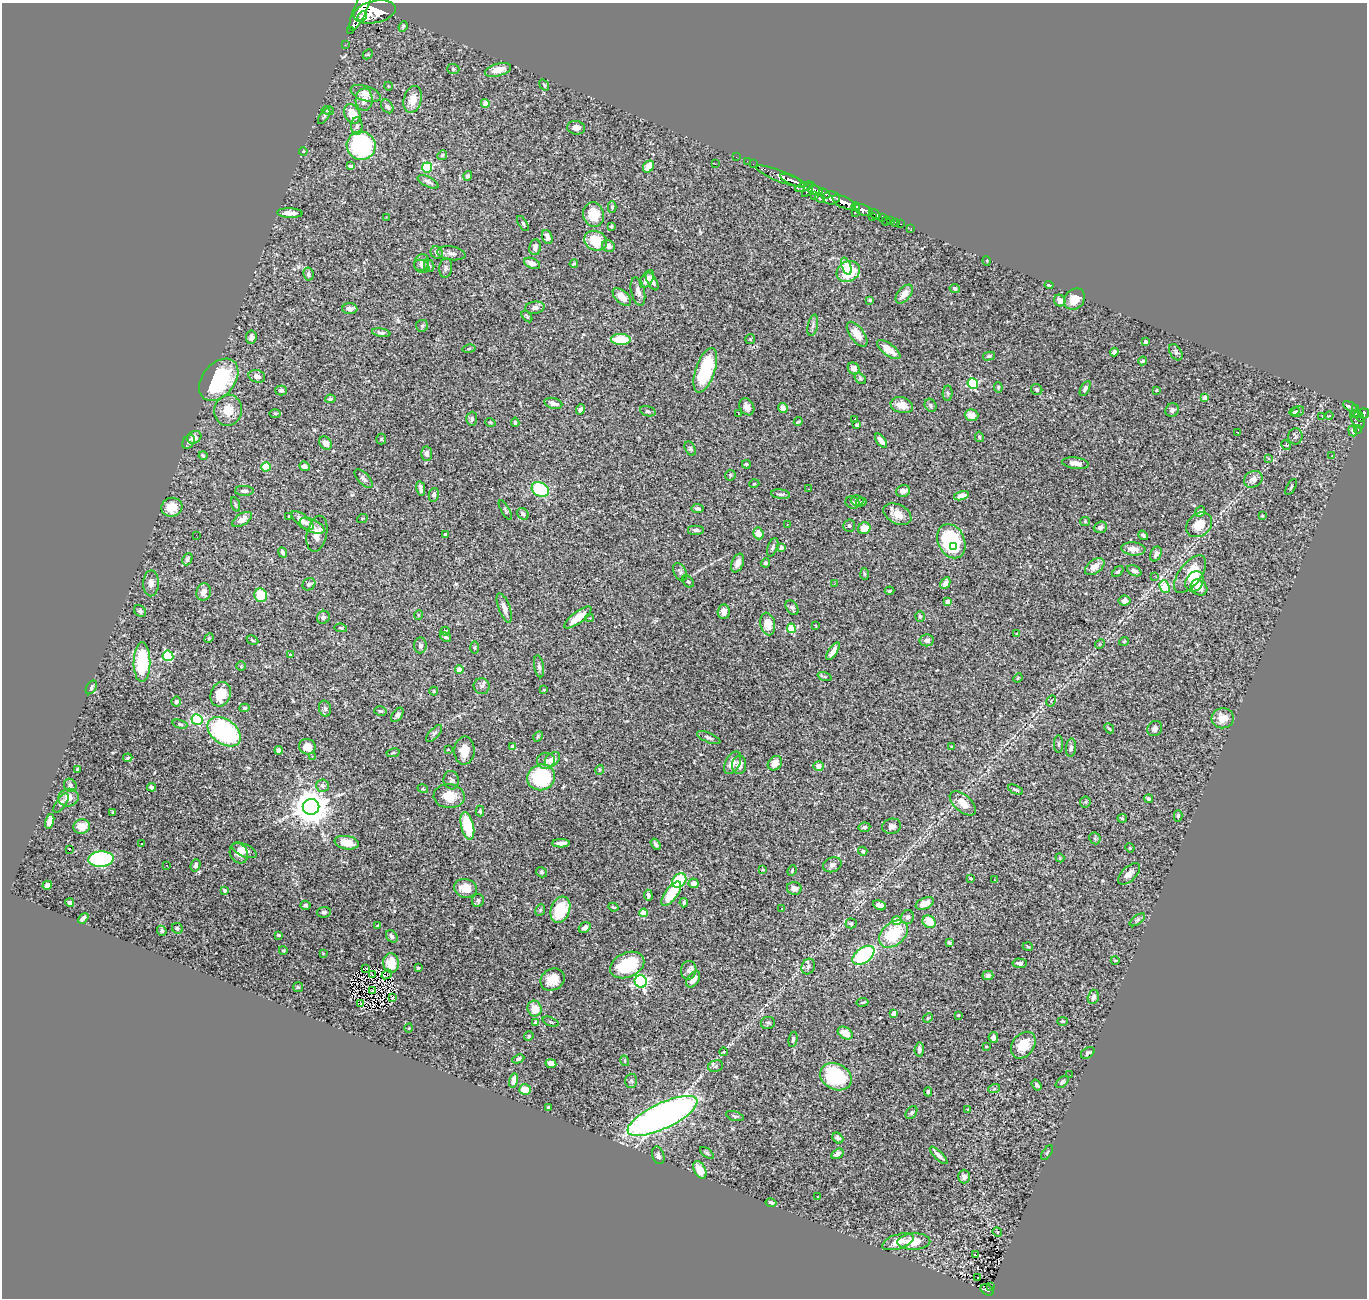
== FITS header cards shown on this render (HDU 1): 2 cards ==
NAXIS1  =                 1365
NAXIS2  =                 1296

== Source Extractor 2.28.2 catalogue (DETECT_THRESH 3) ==
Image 1365 x 1296 px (HDU 1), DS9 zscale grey, 1 PNG px = 1 image px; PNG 1369 x 1300 px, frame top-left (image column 1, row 1296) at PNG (2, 3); each listed source drawn as its Kron ellipse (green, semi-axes under 4 px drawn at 4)
Background 2.26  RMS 0.035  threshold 0.106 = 3 sigma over >= 5 px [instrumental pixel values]
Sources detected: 465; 3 with non-positive FLUX_AUTO (blend fragments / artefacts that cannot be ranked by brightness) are neither listed nor drawn; the other 462 listed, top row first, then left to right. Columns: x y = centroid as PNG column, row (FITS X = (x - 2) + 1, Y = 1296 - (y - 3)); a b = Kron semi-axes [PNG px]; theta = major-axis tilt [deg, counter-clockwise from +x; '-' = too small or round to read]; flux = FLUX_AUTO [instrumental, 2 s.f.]
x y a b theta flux
360 10 23 6 66 8200
375 12 21 11 12 12000
362 16 5 3 - 1200
403 26 5 3 - 3.3
350 30 2 2 - 19
345 45 2 2 - 17
368 54 5 4 - 3.1
453 69 6 5 - 3.9
498 70 13 6 16 25
544 85 6 3 -54 2.6
388 86 4 3 - 1.6
366 93 15 7 -19 22
413 99 13 9 75 29
364 100 11 8 88 21
485 103 4 4 - 18
387 106 7 5 -51 8
328 110 6 3 -8 2.7
352 114 10 7 -63 36
324 116 9 3 56 3.7
357 126 9 5 89 7
576 128 9 6 -8 12
361 146 14 14 - 290
303 151 4 3 - 1.8
442 155 5 4 - 3.1
736 157 2 2 - 22
747 161 2 2 - 16
715 164 3 2 - 2.5
753 164 2 2 - 24
351 166 4 3 - 4.5
427 167 5 5 - 140
648 167 6 5 - 29
468 176 5 4 - 5.2
781 176 26 5 -21 3300
793 181 14 4 -24 2500
428 182 11 5 -26 7.6
805 187 10 4 17 970
807 190 8 3 58 1000
815 190 8 4 -7 1100
825 193 6 3 -35 720
814 196 2 2 - 28
820 198 5 3 - 330
831 198 8 6 -3 1900
844 202 12 5 -26 5000
856 206 4 3 - 860
612 207 5 4 - 4
863 210 10 5 -20 2400
290 213 13 5 -2 14
855 213 2 2 - 27
875 214 6 4 -37 490
593 215 12 10 -76 54
386 217 2 2 - 42
872 217 2 2 - 71
882 217 4 3 - 250
886 221 4 2 - 16
891 221 4 3 - 99
895 222 3 2 - 26
523 224 8 4 -58 3.9
901 224 3 2 - 36
611 226 4 3 - 3.1
911 228 2 2 - 11
547 237 7 5 -68 12
596 241 11 9 -23 64
608 246 6 5 - 11
535 247 8 5 80 8.9
437 252 6 5 - 6.4
451 253 14 6 -8 11
987 261 5 3 - 1.8
422 262 9 7 68 11
532 263 8 5 -20 17
574 264 4 3 - 2.4
422 266 8 6 -27 7.8
429 266 6 5 - 4.3
846 266 9 4 -70 17
446 268 9 6 84 6.6
848 271 12 10 29 95
308 274 6 5 - 8.6
647 279 10 5 58 20
652 281 10 4 -60 8.7
1049 285 4 3 - 3
955 288 5 4 - 4.8
638 291 14 6 -76 13
904 294 11 6 50 23
622 297 11 6 -43 27
1074 299 11 9 46 28
870 300 3 3 - 3.6
1060 300 6 5 - 16
535 308 9 6 5 9.9
350 309 7 5 -2 12
527 316 7 3 -52 3
813 325 11 5 78 7.4
422 326 6 6 - 4.1
381 333 9 4 -10 6.6
857 334 14 7 -54 27
251 337 7 5 81 12
621 339 10 5 -3 68
750 339 5 5 - 2.8
1146 342 3 3 - 6.5
469 349 6 3 10 3
889 350 14 6 -36 27
1114 352 4 4 - 6.1
1176 352 9 5 -58 6
989 356 6 4 14 4.6
1143 361 4 3 - 3.3
854 368 6 5 - 12
705 370 23 9 71 140
257 376 8 6 -16 13
860 379 6 4 -37 3.5
219 380 24 16 50 200
973 383 5 5 - 210
998 387 5 4 - 3.6
1085 388 8 4 62 6.7
1037 389 6 5 - 4.5
281 390 6 5 - 5.3
1157 390 3 2 - 2.3
948 393 8 5 88 4.4
1205 398 4 4 - 15
330 399 5 4 - 4.4
553 403 9 5 -14 11
902 405 11 7 -15 23
931 405 7 5 -59 4.4
747 407 9 7 -59 15
1350 407 8 4 -29 430
783 408 5 4 - 15
580 409 5 4 - 6.2
1355 409 4 3 - 300
228 410 15 13 78 40
1172 410 7 6 - 6.3
648 411 8 5 -17 4.7
1298 411 7 5 30 4.1
1294 412 5 4 - 3.6
275 413 6 4 -1 3.1
1355 413 4 2 - 93
1363 413 5 5 - 770
738 414 3 2 - 8.2
972 415 7 6 - 20
1322 416 3 2 - 22
1329 416 4 3 - 4.3
1359 416 6 3 -58 430
472 419 7 5 87 6.1
855 419 3 2 - 2.7
1357 419 10 6 -61 890
798 421 4 2 - 2.8
490 422 5 3 - 1.9
515 422 5 3 - 4.2
857 425 3 3 - 4.6
1358 429 4 3 - 61
1353 431 5 4 - 5
1238 433 3 2 - 3.3
1295 436 8 7 - 6.1
194 437 7 6 - 14
979 437 5 3 - 3.9
381 439 5 5 - 3.2
881 441 8 4 -53 14
189 442 8 5 56 5.8
325 443 7 5 -54 14
1286 445 5 4 - 2.6
690 448 7 5 -60 4
427 454 7 5 86 9.7
203 456 4 3 - 3.5
1332 456 3 2 - 3.7
1268 458 4 3 - 4.9
1075 463 13 5 -7 13
746 464 4 4 - 3.8
305 466 5 4 - 9.4
266 467 4 4 - 86
730 475 5 5 - 4.1
364 479 12 5 -47 7.9
1253 479 10 8 32 17
754 484 5 3 - 1.9
1291 487 9 3 60 2.9
421 489 7 4 -80 7.6
540 489 9 7 -29 140
809 489 2 2 - 1.6
244 491 9 5 -2 6.6
903 491 7 5 17 11
781 494 9 4 -7 5.9
434 495 7 5 78 6.3
961 496 8 4 14 14
857 500 6 5 - 6
861 502 5 4 - 3.3
852 503 7 6 - 5.4
235 504 8 3 -71 3.5
172 507 10 9 - 34
698 509 6 4 -7 5.6
505 510 11 3 -60 3.6
1200 512 6 4 49 7.1
523 514 6 5 - 7.3
897 514 15 9 -26 28
1262 515 3 3 - 3.1
289 516 3 2 - 2.5
242 519 11 5 32 17
362 519 5 3 - 2
302 520 13 5 -39 21
1085 521 5 4 - 2.4
787 524 3 2 - 3.2
1199 525 14 11 41 36
312 526 13 6 -25 13
849 526 6 6 - 5.2
1100 527 7 5 21 9.4
864 528 6 5 - 32
696 530 8 5 0 6.6
758 533 6 5 - 23
317 534 18 10 77 26
446 534 3 3 - 3.2
196 535 2 2 - 1.8
1143 535 5 3 - 3.9
951 541 18 13 -65 200
773 547 9 5 70 5.8
781 547 4 3 - 11
953 547 4 3 - 17
1133 549 12 6 -5 17
283 553 5 4 - 8.5
1156 554 8 5 65 7.8
187 559 6 4 65 6.4
738 563 10 6 66 13
765 563 5 4 - 4.5
1095 567 11 6 36 19
1134 571 8 5 -28 6.6
680 572 10 6 -63 6.1
1118 572 7 4 43 4
864 574 6 4 -88 2.7
1190 574 22 11 52 65
1154 576 3 2 - 3.2
688 582 7 5 -48 4.4
1194 582 11 8 61 41
151 583 13 8 89 15
945 583 6 4 63 15
309 584 7 5 39 8
834 584 3 2 - 3.4
1165 587 6 5 - 120
1199 588 9 7 -37 18
890 591 5 3 - 2.7
204 592 9 7 74 15
261 595 7 6 - 60
948 601 4 3 - 14
1124 601 6 5 - 7.1
504 608 15 5 -70 15
792 608 8 5 -54 6
140 611 7 5 -43 5.2
724 612 7 6 - 15
418 615 5 3 - 2.1
323 617 7 6 - 8.2
578 617 16 6 37 36
920 617 5 4 - 4.5
590 618 4 4 - 2.5
768 624 11 7 -77 33
816 626 3 2 - 1.5
341 628 6 4 -10 4
791 628 5 4 - 110
445 631 4 4 - 2.6
1017 634 4 3 - 2.3
445 637 6 4 -33 4.9
209 638 5 4 - 2.4
252 640 6 3 -28 3
927 640 7 6 - 9.5
1124 641 5 3 - 1.9
1100 644 5 4 - 2.9
420 645 8 6 85 7.3
474 648 6 3 -89 2.5
833 651 10 4 55 15
290 655 3 3 - 3.7
168 656 5 5 - 190
142 662 20 8 89 150
241 666 5 4 - 2.7
539 666 11 5 -81 6.8
459 669 4 4 - 21
825 677 7 3 -19 3.2
1018 678 5 4 - 2.3
482 686 8 8 - 7.9
91 687 7 5 59 5.6
544 690 4 2 - 1.6
434 691 4 4 - 2.9
221 694 13 10 69 42
1051 701 6 4 61 3.1
176 702 5 4 - 4.6
245 708 5 4 - 3.5
325 709 8 6 -74 6
380 711 6 4 -13 3.5
397 715 8 4 55 5.2
1223 718 11 10 - 32
197 719 5 5 - 280
180 724 7 4 -18 3.8
1109 728 5 2 - 2.8
1155 729 8 7 - 8.1
224 732 18 12 -36 300
434 733 10 5 48 5.1
538 736 5 4 - 2.8
709 738 12 4 -22 6.6
1058 744 9 3 90 3.7
952 746 3 3 - 2.7
307 747 8 7 - 22
513 747 4 4 - 20
1071 748 9 5 84 6.4
448 749 4 2 - 1.8
279 750 4 4 - 11
464 751 14 10 88 30
393 753 7 3 11 3.1
312 756 3 3 - 2.7
128 758 5 3 - 2.8
552 759 8 6 40 16
546 761 9 8 - 8.7
733 763 12 7 60 18
775 763 8 6 47 24
739 765 9 7 89 17
818 766 5 5 - 11
77 769 3 2 - 2.3
599 770 5 3 - 2.2
541 777 14 13 - 210
451 780 9 7 -82 7.9
70 785 7 6 - 6.4
323 786 6 6 - 7.9
152 787 4 3 - 5.6
423 789 5 3 - 2
1016 790 8 3 -25 4
449 796 15 12 -3 36
68 798 10 8 16 22
1149 799 4 3 - 5.4
1085 802 6 5 - 3.4
61 803 11 5 54 7.2
963 803 16 8 -41 28
311 807 8 8 - 5700
480 811 5 4 - 3.3
113 812 4 3 - 2.4
1178 816 6 4 -89 3.9
1122 818 5 4 - 2.8
50 821 8 4 76 13
82 826 8 7 - 34
467 826 14 6 -76 85
892 826 9 7 12 9.9
864 827 6 5 - 5.6
1095 838 6 5 - 4.3
347 843 12 6 -10 34
561 843 9 3 2 9.7
142 844 3 2 - 5.2
656 844 6 4 -57 4.8
1130 848 5 4 - 2.3
69 850 3 3 - 31
244 850 13 6 -24 17
863 851 5 4 - 3.9
239 853 10 8 -61 18
1060 858 4 3 - 2
101 859 12 7 4 340
167 865 3 2 - 4.5
195 865 6 4 70 6.6
832 865 9 7 21 9.7
763 870 3 2 - 1.9
792 870 5 3 - 2.6
541 872 6 4 -32 3.2
1129 874 14 7 44 14
971 878 3 3 - 4
679 880 8 6 45 120
995 880 3 2 - 3.5
694 883 5 5 - 14
47 885 5 4 - 9.5
465 888 11 9 -13 35
794 888 7 6 - 12
225 890 4 3 - 8.3
671 894 14 6 54 75
648 895 5 4 - 5.1
478 901 6 6 - 5.8
70 903 4 3 - 7
684 903 5 3 - 4.4
925 903 9 5 23 27
305 905 5 4 - 3.7
879 905 7 4 -27 10
613 907 5 3 - 2.6
782 909 3 3 - 6.2
540 910 6 4 64 4.1
560 910 13 9 70 75
324 912 7 5 8 5.3
644 913 4 4 - 67
907 917 7 6 - 7.3
83 918 6 3 41 8.1
1137 920 9 4 35 5
897 921 5 4 - 45
929 922 7 6 - 44
851 923 5 5 - 5.3
378 926 4 3 - 3
177 928 6 5 - 3.6
585 928 6 5 - 8.3
162 931 5 4 - 3.9
893 934 16 11 41 110
278 935 4 3 - 3.1
392 936 7 5 -50 7.7
949 943 4 3 - 3.2
1028 947 5 3 - 2.4
283 950 4 3 - 1.9
323 953 4 2 - 1.8
863 955 12 7 37 210
1115 960 4 3 - 1.8
391 963 9 8 - 28
1020 963 7 4 -5 8.9
627 965 18 12 24 120
808 966 8 6 64 7
365 968 4 2 - 1.1
418 968 3 3 - 3.8
689 970 9 7 79 9.4
387 974 6 3 37 0.59
372 975 3 2 - 3
988 976 5 4 - 5.9
693 979 9 5 54 21
552 980 12 10 30 31
641 981 6 6 - 470
298 987 5 5 - 3.4
372 991 3 2 - 3.3
1093 997 7 5 74 9.5
393 998 4 3 - 3.9
863 1002 6 2 9 2.4
361 1003 4 2 - 1.1
535 1009 8 7 - 33
894 1013 4 4 - 17
958 1015 3 3 - 2.3
928 1018 5 4 - 2.9
1063 1021 5 3 - 2
550 1022 8 2 -21 2.7
536 1023 4 4 - 10
768 1023 7 6 - 4.5
409 1028 4 3 - 1.6
845 1033 8 5 -32 27
529 1036 5 4 - 4.1
993 1037 5 4 - 7.1
793 1039 7 4 78 4.1
1023 1045 14 11 52 47
986 1047 4 3 - 1.6
919 1050 7 4 84 8
724 1052 4 3 - 1.6
1088 1053 7 5 32 5.7
518 1059 6 4 24 5.1
625 1061 5 3 - 2
551 1064 5 4 - 15
716 1066 7 5 18 5.6
1070 1075 2 2 - 5
836 1077 16 13 -25 180
513 1080 7 4 77 16
631 1081 7 6 - 4.8
1062 1082 8 4 41 4
1037 1085 6 4 -55 4.5
994 1089 6 4 19 3
525 1090 6 5 - 34
928 1092 5 3 - 4.3
548 1108 4 3 - 3.2
967 1109 4 3 - 4.6
911 1113 7 5 51 4.5
662 1116 38 12 25 1700
735 1116 9 4 -16 4
838 1138 6 5 - 6.6
707 1153 8 4 -36 3.8
1047 1153 8 3 57 3
837 1154 6 4 32 11
658 1155 9 6 -74 8.1
939 1155 11 4 -44 9.8
700 1170 9 5 -62 30
964 1177 7 6 - 8.6
818 1197 3 2 - 1.9
771 1203 5 4 - 4.5
997 1232 5 4 - 3.1
898 1242 16 7 18 30
914 1242 16 8 1 40
975 1255 4 2 - 1.9
978 1278 3 2 - 9.2
990 1286 3 3 - 24
987 1290 7 5 -30 220
At the frame edge (FLAGS 8, measured only in part): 1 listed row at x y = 360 10
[3 non-positive-flux detections neither listed nor drawn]